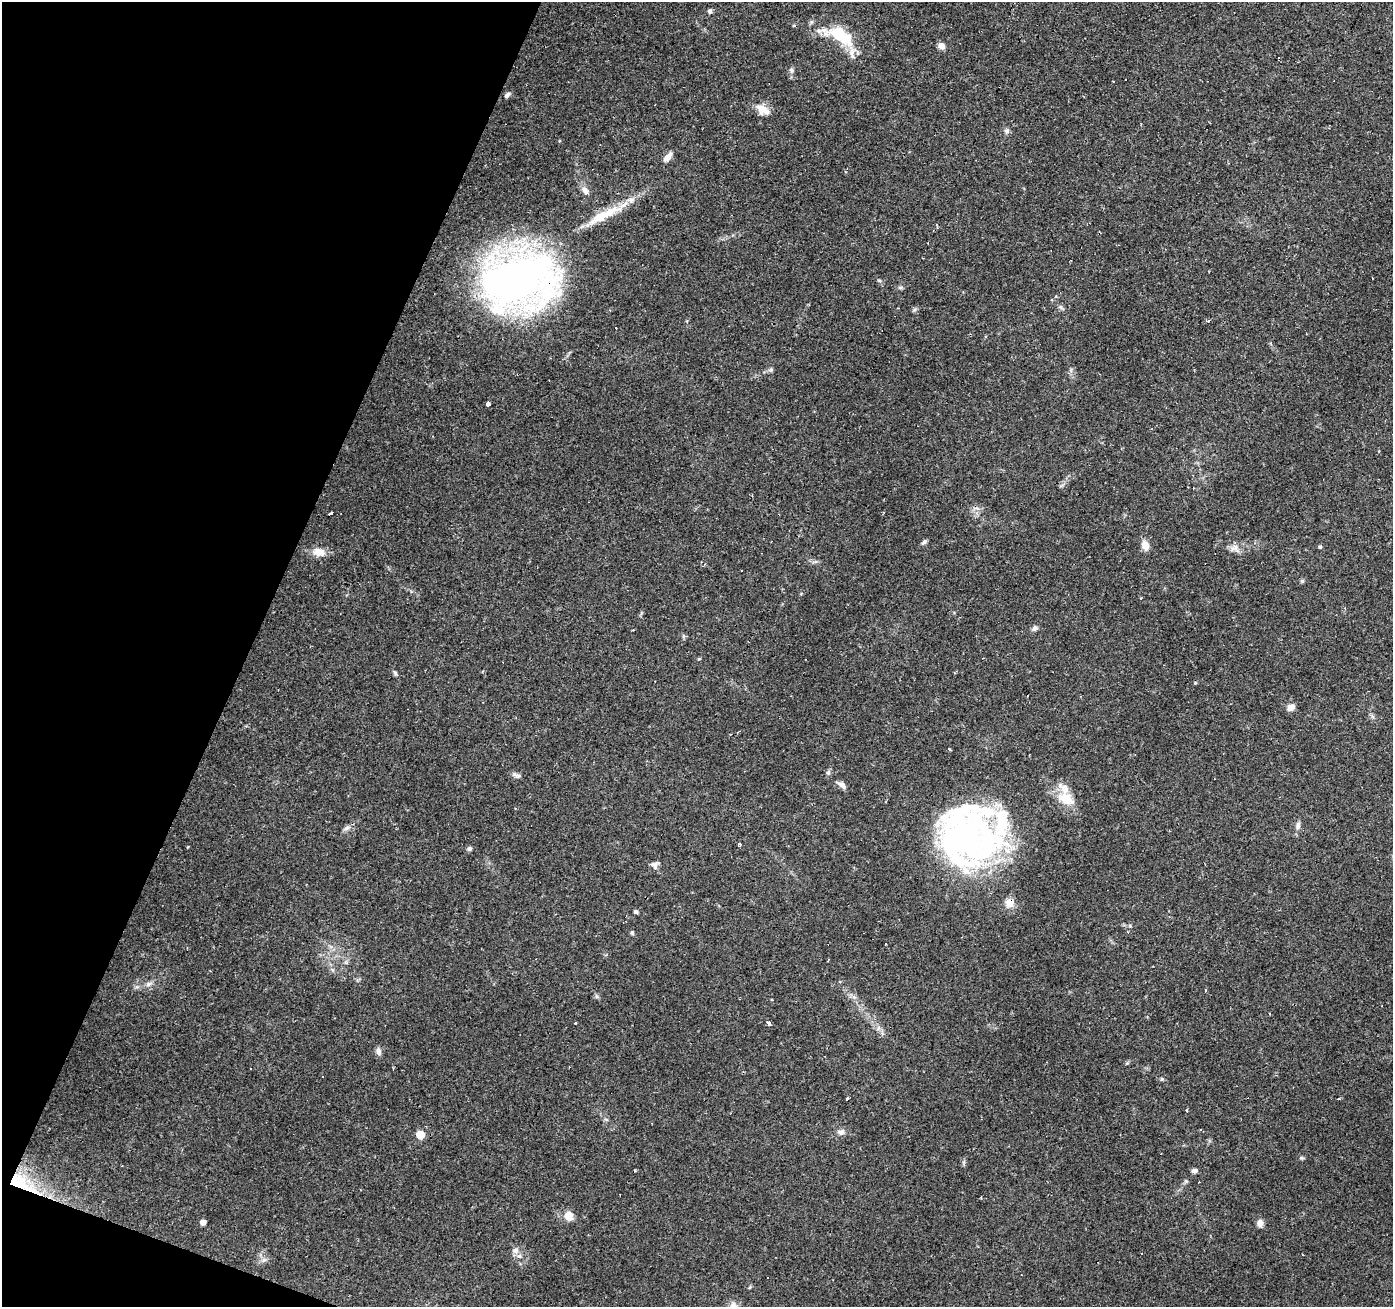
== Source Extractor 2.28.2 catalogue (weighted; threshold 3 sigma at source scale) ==
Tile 9 of 4 x 4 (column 1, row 3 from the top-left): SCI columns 5-1395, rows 1577-2881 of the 5568 x 5698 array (HDU 1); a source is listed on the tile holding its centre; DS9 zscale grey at full resolution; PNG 1395 x 1309 px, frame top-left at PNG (2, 2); no overlay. Shown black and unused: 19% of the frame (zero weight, under 2 of 3 exposures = <1% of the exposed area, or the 3 px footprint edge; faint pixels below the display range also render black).
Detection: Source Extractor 2.28.2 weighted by HDU 2 'WHT'; one run over the whole footprint, this tile lists its part. Background 0.27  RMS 0.0078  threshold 0.0351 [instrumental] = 3 sigma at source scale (4.5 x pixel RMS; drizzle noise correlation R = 1.50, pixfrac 1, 0.0396/0.0396 arcsec/px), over >= 5 px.
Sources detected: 71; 3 inside a brighter object's white glare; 6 cosmic-ray / hot-pixel residue — not listed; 2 inside a brighter listed object's ellipse — not listed separately; the other 60 listed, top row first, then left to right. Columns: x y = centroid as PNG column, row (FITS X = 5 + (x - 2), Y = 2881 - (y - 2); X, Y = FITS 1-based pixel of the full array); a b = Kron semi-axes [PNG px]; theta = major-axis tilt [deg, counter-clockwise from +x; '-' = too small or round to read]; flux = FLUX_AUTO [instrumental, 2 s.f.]
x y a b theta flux
710 11 6 5 - 1.8
840 35 41 17 -27 36
941 46 8 7 - 4.2
791 70 6 5 - 1.5
507 95 8 5 45 2.1
761 108 17 13 -57 8.3
1006 131 7 5 -44 1.8
668 157 12 6 48 5.5
585 190 11 7 -53 4.1
600 217 36 12 28 21
515 279 61 46 1 480
901 287 7 4 19 1.3
1055 297 4 4 - 1.3
1208 321 4 3 - 1
771 370 7 5 7 1.5
488 404 4 4 - 6.7
330 513 5 3 - 2.8
924 542 7 5 39 1.8
1145 545 11 8 -70 6.5
1320 547 5 4 - 0.97
1234 548 15 10 -23 5.6
319 552 15 10 -2 8.8
1302 581 5 5 - 1.2
1035 628 7 6 - 2.4
395 673 7 4 -61 1.4
1291 707 10 8 28 4.2
949 749 3 3 - 2.2
828 772 7 5 69 1.7
517 775 13 5 -17 2.3
842 785 12 6 -39 3.5
1066 799 24 14 -26 16
1298 825 10 6 85 2.9
347 828 10 5 25 2.6
971 840 75 57 -80 220
739 844 4 4 - 1.7
469 848 6 6 - 1.5
654 865 10 9 - 3.1
1010 903 10 10 - 7.3
636 912 4 4 - 1.8
632 933 5 4 - 1.3
148 984 9 6 27 2.7
1206 991 3 2 - 1.3
769 1023 5 3 - 2.4
378 1051 9 6 -73 3.1
1127 1063 6 3 18 0.89
1162 1079 5 5 - 0.99
847 1098 3 3 - 3.2
1339 1099 4 2 - 0.61
1187 1110 3 3 - 1.9
841 1132 10 7 7 3
420 1135 5 5 - 20
1301 1158 7 4 1 1.1
635 1170 3 2 - 0.9
1194 1171 7 5 8 2.5
21 1183 45 17 -30 31
569 1216 10 8 -80 8.9
203 1222 4 4 - 5.7
1260 1223 10 7 78 3.6
515 1250 10 8 -9 3.6
1142 1253 3 2 - 1.1
Overlapping masked pixels (flux is a lower limit): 4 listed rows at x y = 600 217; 515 279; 1010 903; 21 1183